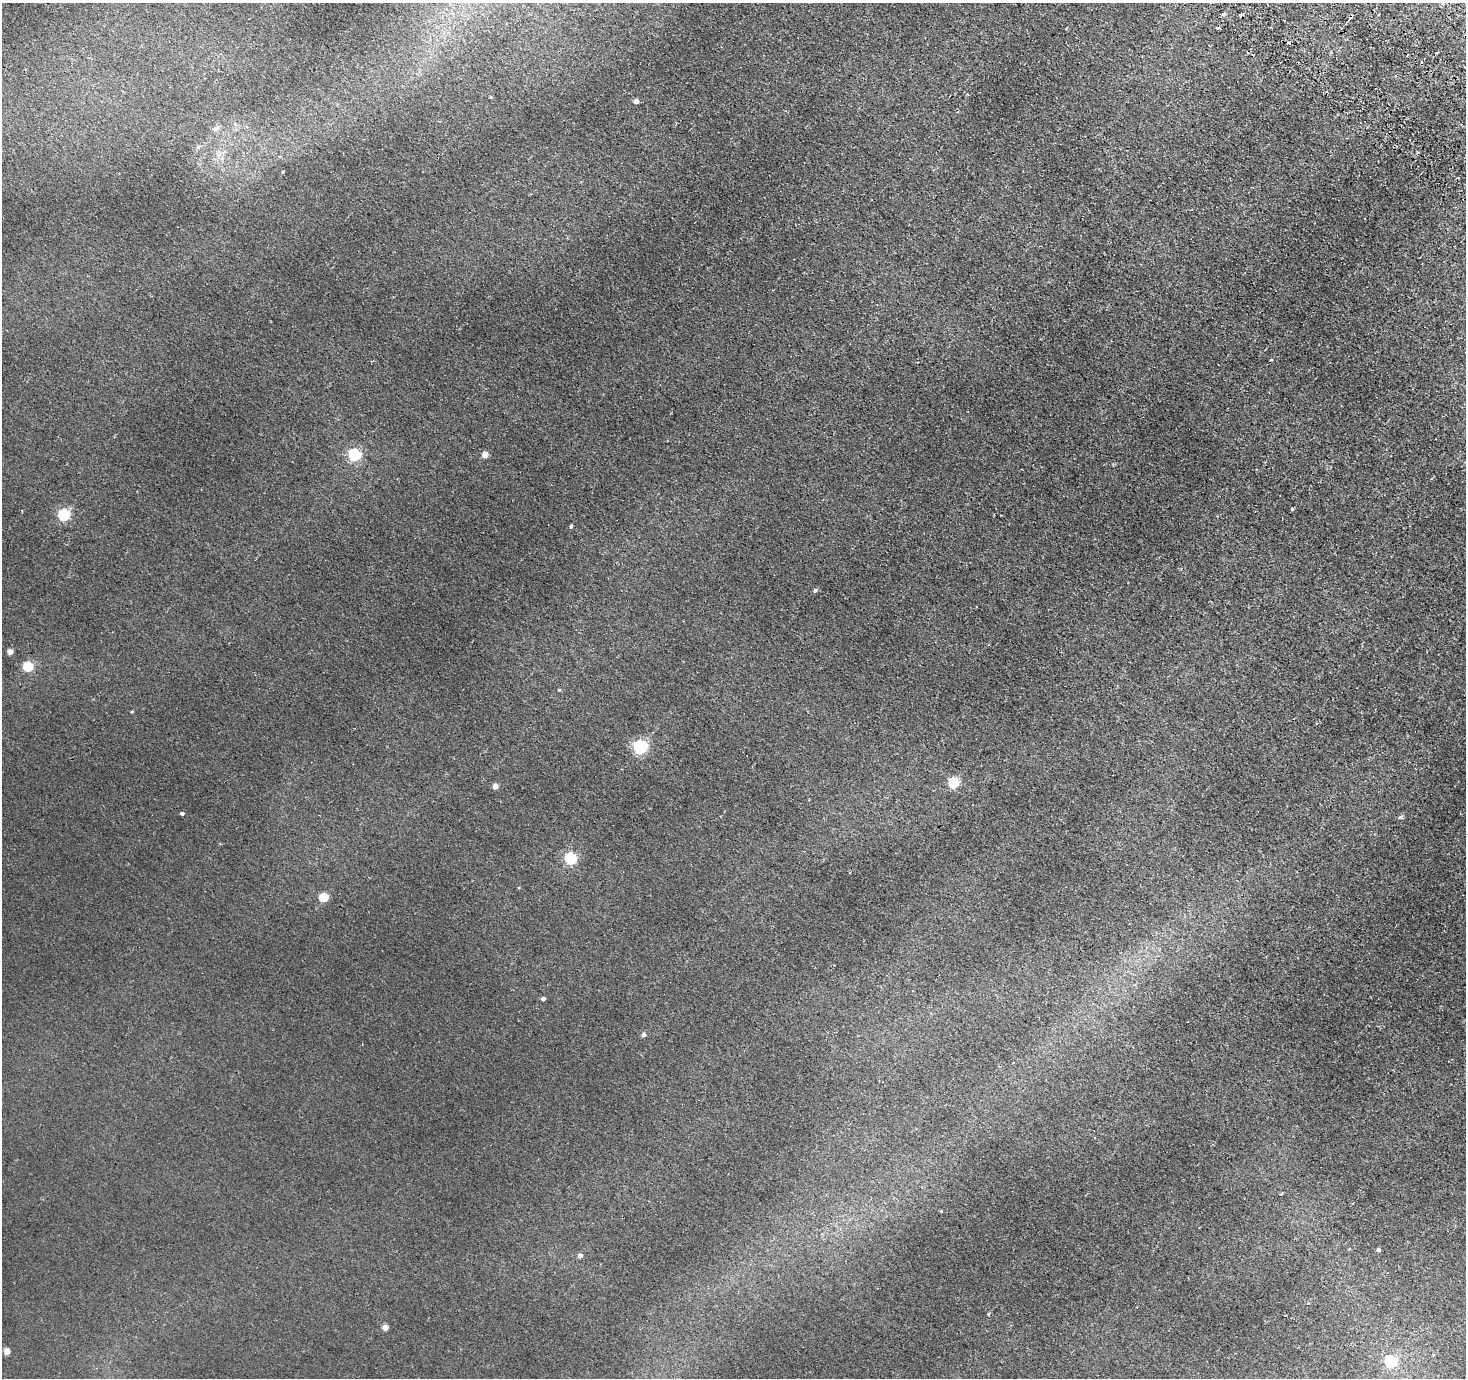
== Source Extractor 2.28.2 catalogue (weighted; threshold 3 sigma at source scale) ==
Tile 10 of 4 x 4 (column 2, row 3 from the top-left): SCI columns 1591-3054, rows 1754-3129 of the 6109 x 6117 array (HDU 1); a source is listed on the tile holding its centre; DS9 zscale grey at full resolution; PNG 1468 x 1380 px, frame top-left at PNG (2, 3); no overlay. Shown black and unused: <1% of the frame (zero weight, under 2 of 3 exposures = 6% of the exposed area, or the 3 px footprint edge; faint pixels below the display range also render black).
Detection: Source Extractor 2.28.2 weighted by HDU 2 'WHT'; one run over the whole footprint, this tile lists its part. Background 0.00667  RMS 0.004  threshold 0.0181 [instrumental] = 3 sigma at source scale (4.5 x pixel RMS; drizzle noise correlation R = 1.50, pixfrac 1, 0.05/0.05 arcsec/px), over >= 5 px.
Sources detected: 39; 6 cosmic-ray / hot-pixel residue — not listed; the other 33 listed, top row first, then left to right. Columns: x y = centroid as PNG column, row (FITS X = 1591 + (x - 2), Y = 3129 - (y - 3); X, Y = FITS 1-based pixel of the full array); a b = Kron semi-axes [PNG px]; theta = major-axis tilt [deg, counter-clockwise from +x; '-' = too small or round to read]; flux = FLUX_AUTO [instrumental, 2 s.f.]
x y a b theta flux
1223 14 4 3 - 1.1
1218 29 3 3 - 1.3
491 97 3 3 - 0.72
636 101 4 4 - 2.2
217 128 9 3 45 0.73
283 172 4 2 - 0.28
1271 360 3 3 - 0.89
355 455 5 5 - 51
485 455 4 4 - 4.1
1292 509 3 3 - 0.43
64 515 5 5 - 40
571 526 4 3 - 1.5
815 590 5 4 - 0.86
10 652 4 4 - 3.3
28 667 5 5 - 23
132 712 4 3 - 0.37
640 747 6 5 - 75
954 783 5 5 - 24
495 786 4 4 - 2.8
182 813 4 3 - 0.97
1401 817 4 4 - 1.2
571 859 5 5 - 48
324 898 5 5 - 17
543 999 4 3 - 1.2
644 1035 5 4 - 1.3
941 1211 3 3 - 0.5
1350 1248 3 3 - 0.69
1378 1250 4 3 - 1
580 1256 4 4 - 1.8
989 1314 4 3 - 0.32
385 1327 4 4 - 4.7
7 1351 4 4 - 4.5
1390 1362 6 5 - 40